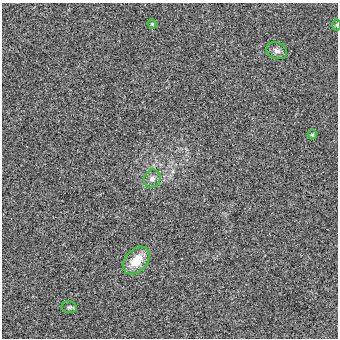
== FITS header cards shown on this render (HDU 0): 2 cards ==
NAXIS1  =                  336 / length of data axis 1
NAXIS2  =                  336 / length of data axis 2

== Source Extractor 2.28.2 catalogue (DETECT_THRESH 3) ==
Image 336 x 336 px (HDU 0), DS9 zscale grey, 1 PNG px = 1 image px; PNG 340 x 340 px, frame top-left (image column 1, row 336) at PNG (2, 3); each listed source drawn as its Kron ellipse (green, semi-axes under 4 px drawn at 4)
Background 3.69e-04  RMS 0.0061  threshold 0.0184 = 3 sigma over >= 5 px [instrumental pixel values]
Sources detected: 7; all 7 listed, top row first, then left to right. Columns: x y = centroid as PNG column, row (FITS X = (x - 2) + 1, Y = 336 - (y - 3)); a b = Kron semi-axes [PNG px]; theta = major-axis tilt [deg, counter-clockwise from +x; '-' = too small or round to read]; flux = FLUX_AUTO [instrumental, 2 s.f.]
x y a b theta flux
152 24 4 4 - 0.5
337 25 6 4 -88 0.41
277 51 10 8 -21 1.9
312 135 5 4 - 0.75
152 179 9 8 - 2.3
136 261 16 11 48 9.2
69 307 8 5 -11 0.88
At the frame edge (FLAGS 8, measured only in part): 1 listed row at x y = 337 25